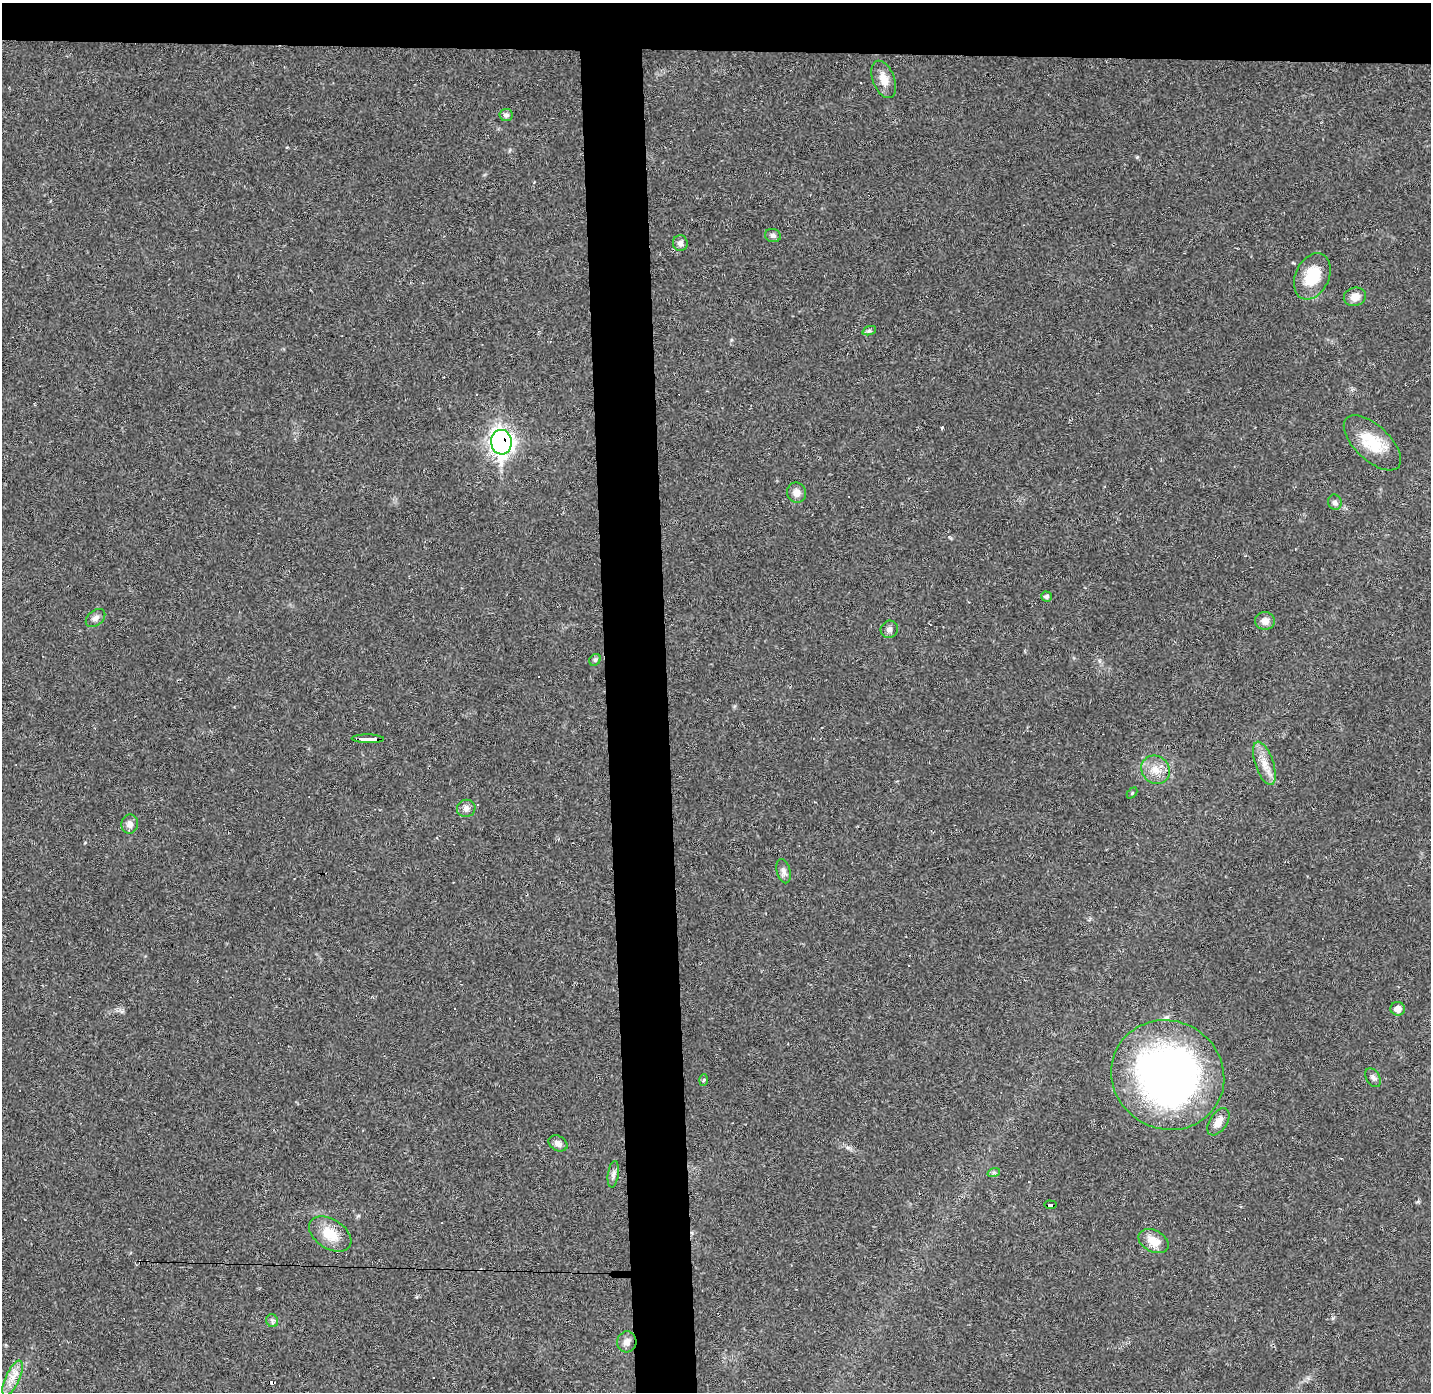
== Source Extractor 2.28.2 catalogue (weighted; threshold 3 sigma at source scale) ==
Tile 2 of 3 x 3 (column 2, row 1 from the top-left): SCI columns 1429-2857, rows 2822-4211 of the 4285 x 4255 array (HDU 1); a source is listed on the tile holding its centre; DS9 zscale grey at full resolution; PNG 1433 x 1394 px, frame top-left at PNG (2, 3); each listed source drawn as its Kron ellipse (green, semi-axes under 4 px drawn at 4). Shown black and unused: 8% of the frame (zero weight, under 2 of 3 exposures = <1% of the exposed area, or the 3 px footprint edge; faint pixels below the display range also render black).
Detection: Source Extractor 2.28.2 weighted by HDU 2 'WHT'; one run over the whole footprint, this tile lists its part. Background 0.0431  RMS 0.0043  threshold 0.0193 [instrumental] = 3 sigma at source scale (4.5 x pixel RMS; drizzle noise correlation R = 1.50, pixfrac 1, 0.05/0.05 arcsec/px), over >= 5 px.
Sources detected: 45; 8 cosmic-ray / hot-pixel residue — neither listed nor drawn; the other 37 listed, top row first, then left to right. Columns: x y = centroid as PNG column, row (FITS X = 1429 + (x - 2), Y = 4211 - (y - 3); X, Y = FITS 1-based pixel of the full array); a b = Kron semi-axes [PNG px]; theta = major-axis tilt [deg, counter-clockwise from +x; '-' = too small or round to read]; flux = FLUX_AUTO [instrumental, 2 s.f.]
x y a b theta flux
884 79 19 11 -69 4.9
506 115 6 6 - 1.4
773 235 8 6 -14 1.3
680 243 8 7 - 1.7
1312 276 24 16 65 15
1355 297 11 9 14 3.7
869 331 7 4 18 0.77
501 442 12 10 -85 230
1372 443 35 17 -44 15
796 493 10 9 - 3
1335 502 7 7 - 1.3
1046 596 5 5 - 1
95 618 11 7 38 1.8
1265 621 10 9 - 2.9
889 629 9 8 - 1.7
595 660 6 5 - 0.71
368 739 16 3 -1 86
1264 763 23 9 -71 5.5
1155 770 15 13 -37 5.8
1132 793 6 4 45 0.53
466 808 9 8 - 1.9
130 824 9 8 - 2.3
784 871 12 7 -75 2
1398 1009 7 7 - 3.1
1168 1075 57 54 -31 200
1373 1078 10 6 -57 1.4
703 1080 6 4 87 0.59
1218 1122 15 8 56 3.9
558 1143 10 7 -28 2.1
994 1172 6 4 18 0.75
613 1174 13 5 82 1.6
1050 1205 6 3 -4 27
330 1234 23 14 -32 9.3
1154 1241 16 10 -28 6.5
272 1321 6 6 - 0.96
627 1342 10 9 - 2.6
12 1378 19 7 65 4.5
Overlapping masked pixels (flux is a lower limit): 3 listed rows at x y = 501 442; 368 739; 1050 1205